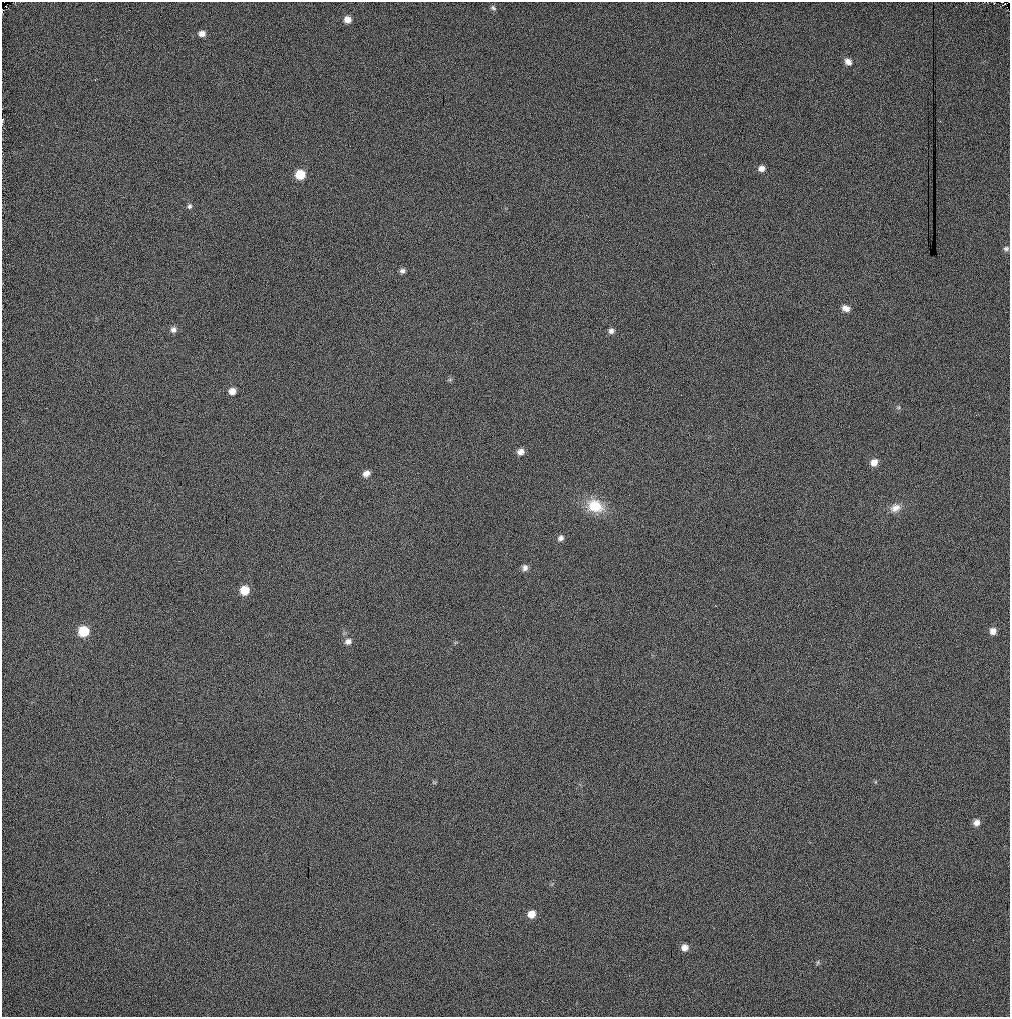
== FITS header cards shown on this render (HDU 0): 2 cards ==
NAXIS1  =                 1008 / Axis length
NAXIS2  =                 1015 / Axis length

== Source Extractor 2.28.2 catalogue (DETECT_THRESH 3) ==
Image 1008 x 1015 px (HDU 0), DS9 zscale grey, 1 PNG px = 1 image px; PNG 1012 x 1019 px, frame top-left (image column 1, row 1015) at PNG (2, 2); no overlay
Background 119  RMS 14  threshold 40.8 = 3 sigma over >= 5 px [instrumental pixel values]
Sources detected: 32; all 32 listed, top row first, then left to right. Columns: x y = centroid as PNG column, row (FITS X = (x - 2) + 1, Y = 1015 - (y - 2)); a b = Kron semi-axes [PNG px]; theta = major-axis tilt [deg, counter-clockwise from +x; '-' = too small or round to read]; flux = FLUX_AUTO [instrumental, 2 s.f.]
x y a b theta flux
493 8 7 5 -39 1900
347 19 7 7 - 6700
202 34 8 6 -2 5000
848 62 9 7 -40 5300
2 121 4 2 - 1900
761 169 8 6 6 5200
300 174 8 7 - 22000
189 206 7 6 - 2100
1006 249 7 6 - 2200
402 271 7 6 - 2700
846 308 10 7 -26 5400
173 330 8 7 - 4000
611 331 7 7 - 3200
450 380 6 4 -18 1500
232 391 7 7 - 6600
899 407 6 4 -90 1400
520 452 8 6 28 5200
874 462 8 7 - 7500
366 474 9 7 35 5200
595 506 21 16 -24 25000
895 508 14 11 21 7800
560 538 8 7 - 3400
525 568 8 7 - 3700
245 590 8 8 - 16000
83 631 8 8 - 31000
993 631 7 7 - 6000
348 641 9 8 - 4000
434 782 6 3 -18 900
977 822 8 7 - 5200
531 914 8 7 - 9400
684 947 7 7 - 5900
818 962 7 3 71 1200
At the frame edge (FLAGS 8, measured only in part): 1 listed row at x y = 2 121